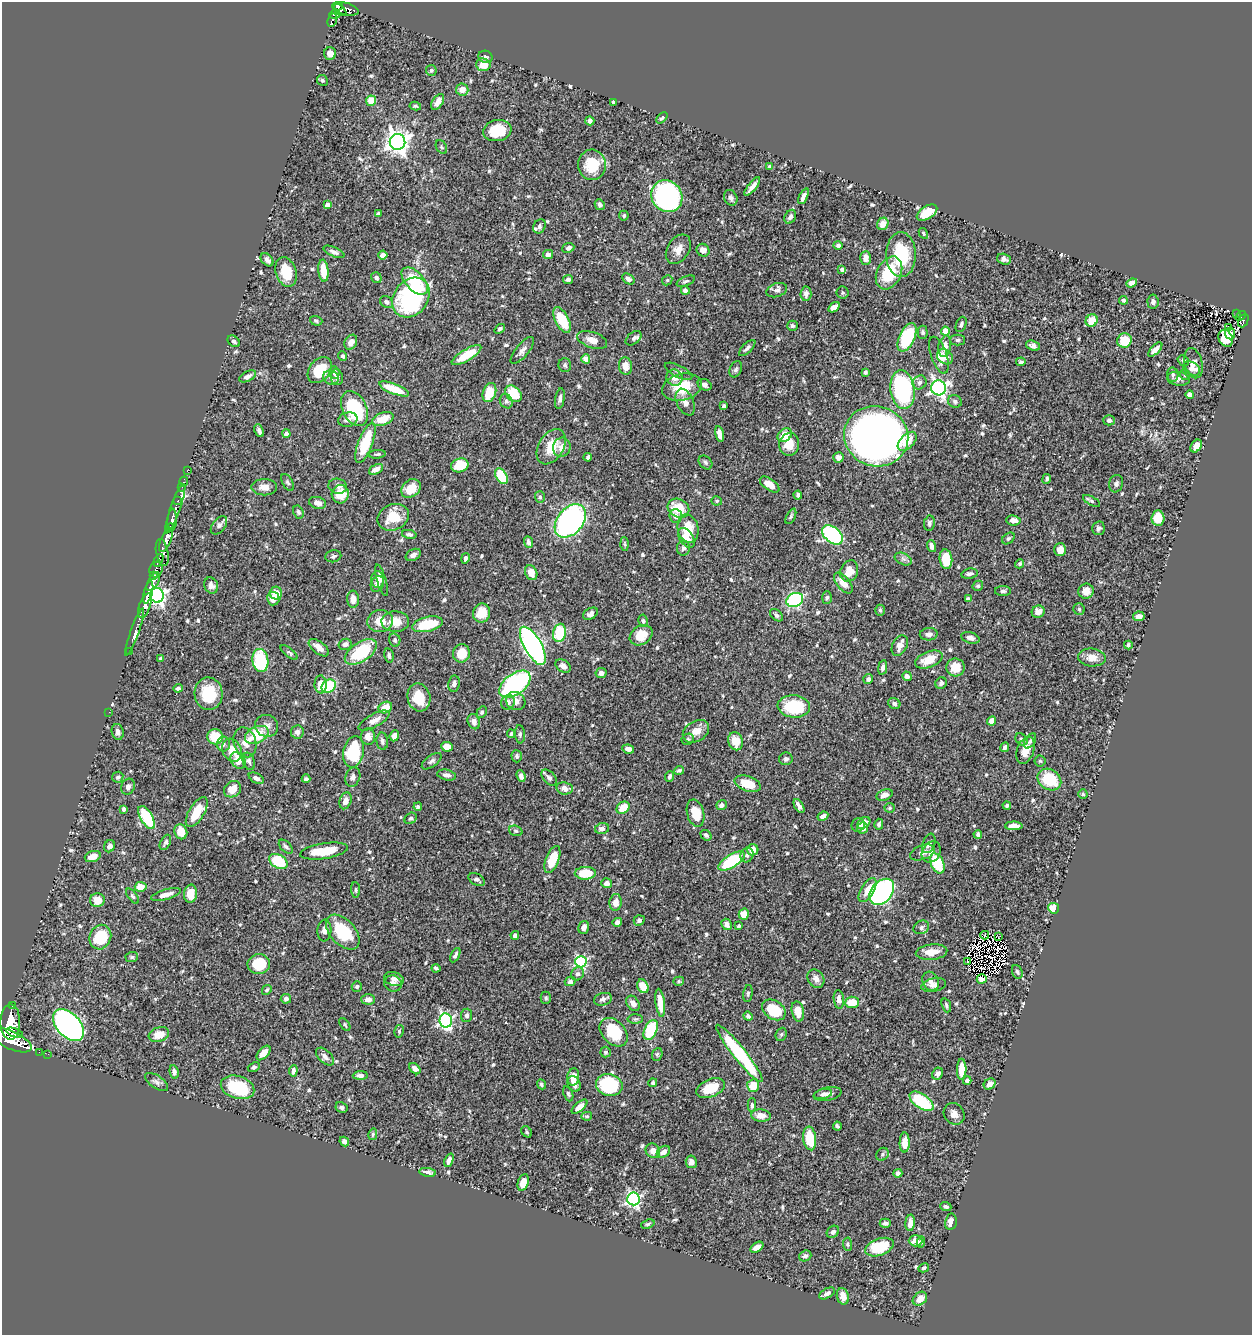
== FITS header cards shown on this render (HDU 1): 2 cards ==
NAXIS1  =                 1250
NAXIS2  =                 1333

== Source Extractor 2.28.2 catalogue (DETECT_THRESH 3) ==
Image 1250 x 1333 px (HDU 1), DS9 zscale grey, 1 PNG px = 1 image px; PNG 1254 x 1337 px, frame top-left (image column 1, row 1333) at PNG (2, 2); each listed source drawn as its Kron ellipse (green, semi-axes under 4 px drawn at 4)
Background 0.586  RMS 0.022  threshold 0.0651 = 3 sigma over >= 5 px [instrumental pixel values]
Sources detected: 662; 6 with non-positive FLUX_AUTO (blend fragments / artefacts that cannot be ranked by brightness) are neither listed nor drawn; of the other 656, the 500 brightest by FLUX_AUTO listed and drawn (156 fainter detections omitted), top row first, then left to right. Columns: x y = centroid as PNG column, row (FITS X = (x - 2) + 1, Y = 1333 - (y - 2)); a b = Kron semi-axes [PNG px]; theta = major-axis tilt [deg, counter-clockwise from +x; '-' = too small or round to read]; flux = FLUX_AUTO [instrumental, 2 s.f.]
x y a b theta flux
338 6 5 4 - 260
345 9 13 6 -16 210
340 10 7 4 -42 420
334 15 5 3 - 200
332 20 7 3 70 120
330 53 6 6 - 8.8
485 57 7 6 - 3.3
483 65 7 6 - 20
431 70 5 5 - 2.9
322 80 6 5 - 2.7
462 89 6 6 - 12
371 101 5 5 - 26
438 102 9 5 56 9.1
614 102 4 3 - 3.9
415 106 6 4 -10 2.3
662 118 7 4 45 2.3
590 121 4 4 - 4.5
497 131 14 10 10 44
398 142 8 8 - 1100
441 147 7 5 -60 2.4
592 165 15 14 - 46
770 167 4 4 - 6.3
752 187 11 3 51 8.1
667 196 16 15 - 390
803 196 8 3 63 6.7
731 198 8 6 -65 4.6
327 205 4 4 - 7.3
600 205 5 5 - 5.4
378 213 3 3 - 2.2
927 213 11 6 33 33
624 216 5 4 - 2.4
790 217 7 5 61 5.5
883 224 6 5 - 16
539 226 7 6 - 3.7
923 233 6 4 -60 2.5
838 245 5 4 - 3.1
568 248 6 5 - 4.7
678 249 16 11 57 14
703 250 7 6 - 8.9
334 252 11 4 -24 5.4
548 254 5 4 - 7.2
383 255 5 4 - 6.9
901 255 22 15 -89 67
865 258 7 5 86 9.5
1004 259 7 5 -20 5.1
267 260 7 5 -48 5.9
842 269 4 3 - 4.5
323 271 11 5 -84 27
286 272 15 10 -73 33
889 273 17 12 63 59
376 278 6 5 - 4.7
568 279 5 4 - 3.9
628 279 7 4 -34 4.2
667 280 5 4 - 2.2
415 281 17 9 -48 69
686 281 10 4 22 3.4
1132 283 6 4 21 6.1
685 290 4 4 - 5.1
777 290 10 6 18 5.9
843 293 6 6 - 2.7
806 294 7 5 85 5.9
411 298 21 17 53 210
1123 300 4 3 - 3.4
387 302 7 5 -35 4.3
1153 302 7 5 -84 5
834 307 6 4 34 8.8
1236 314 3 3 - 4.4
1241 316 6 3 38 50
562 320 14 6 -63 45
316 321 6 4 -19 3.1
1092 321 6 5 - 25
1243 321 7 4 64 76
961 324 8 5 68 3.1
792 326 5 5 - 2.8
1229 327 3 2 - 3
500 329 6 4 39 3.3
945 331 4 4 - 27
923 332 6 5 - 2.5
1230 334 6 5 - 15
907 337 15 8 65 110
634 338 9 5 40 4.3
1226 338 9 6 -64 38
592 340 16 8 -20 14
958 340 7 5 0 3.4
1124 340 7 7 - 33
234 341 7 5 -40 3.8
351 342 8 6 59 10
945 346 11 6 78 14
1033 346 7 5 -21 5.2
747 348 10 4 45 4.8
522 350 16 6 50 7
1155 350 9 4 46 7.5
466 355 17 5 31 41
939 355 19 8 -71 15
343 356 5 4 - 3.9
945 357 8 7 - 10
586 359 4 4 - 22
1183 360 6 4 -35 2.3
1021 362 5 4 - 2.8
1193 363 15 9 -76 13
565 365 7 6 - 3.4
625 366 9 6 -83 14
1191 368 9 6 -28 5.3
736 369 8 6 64 4
320 370 14 10 52 44
678 371 15 6 -26 5.7
334 372 6 5 - 5.3
865 372 4 3 - 2.8
1173 375 7 5 -82 3.1
1185 375 5 5 - 3.2
248 376 9 5 26 5.9
337 377 8 6 -82 6.7
331 378 8 6 -30 5.8
674 378 8 8 - 11
1178 379 11 7 -8 6.6
919 382 7 6 - 5.7
705 385 7 5 -29 4.4
682 387 20 13 14 44
939 388 7 7 - 450
394 389 16 5 -21 37
903 390 19 12 -82 240
489 393 10 6 69 43
513 394 9 7 -46 49
1190 395 4 4 - 8
560 399 10 4 81 4.7
506 401 7 6 - 4
955 401 7 6 - 4.1
685 402 14 8 -65 11
723 406 4 3 - 2.2
355 409 18 12 -65 96
383 419 11 6 20 25
348 420 9 7 16 7.1
1109 420 5 5 - 4.3
259 431 7 3 -66 4.3
286 433 4 4 - 4.6
719 434 8 4 -77 9
785 435 8 6 37 25
876 436 32 30 -20 1400
907 441 11 7 45 23
365 443 21 7 69 61
789 444 11 10 - 24
1196 446 7 5 56 13
551 447 19 12 59 28
562 447 9 8 - 12
377 454 8 3 6 2.4
588 457 4 3 - 4
838 458 5 5 - 6.8
705 462 8 6 -46 3.2
460 465 9 6 15 41
376 469 7 4 27 9.9
187 471 2 2 - 6.5
501 476 8 5 -59 58
1047 479 5 4 - 3
184 481 5 3 - 21
288 482 9 5 -60 3.2
1116 484 9 7 72 4.6
770 485 11 5 -35 17
338 486 9 7 -13 5.3
182 487 2 2 - 6.1
264 487 12 8 0 12
411 488 10 8 40 24
340 494 9 8 - 28
798 495 4 3 - 3.1
540 497 5 5 - 3
178 501 3 3 - 90
717 501 5 4 - 2.4
1092 501 9 4 -30 3.1
317 503 9 5 -16 7.2
678 508 11 9 -26 36
175 509 26 5 70 240
298 512 7 5 -62 2.9
676 516 7 6 - 8.2
791 516 8 4 64 2.6
393 517 16 12 22 32
1158 518 7 6 - 32
172 520 11 4 87 1400
1013 520 7 5 -7 8.1
570 521 19 12 50 360
929 523 7 5 80 3.8
219 525 10 6 52 5.5
170 528 4 3 - 440
1098 528 7 6 - 4.3
688 529 14 10 -76 34
409 534 7 4 -11 3.8
832 535 12 7 -41 240
686 538 11 7 -57 22
1008 538 7 5 39 3
166 540 13 5 68 2400
528 542 6 4 -68 4.2
625 544 7 4 -88 2.4
932 546 6 4 -70 6.6
683 548 7 6 - 4.7
1060 550 6 6 - 13
162 552 14 6 -79 740
413 555 8 5 27 5.6
333 556 8 6 14 3.4
465 558 5 4 - 3.6
903 559 9 5 -24 4.8
946 559 10 6 -84 39
158 560 7 3 62 290
1020 564 5 4 - 2.8
156 569 8 6 72 620
849 571 11 8 69 20
531 573 8 6 -66 18
969 574 8 5 10 4.8
154 576 4 3 - 150
378 579 8 6 90 6.8
381 580 16 4 -74 6.3
153 582 10 5 61 370
843 583 12 6 -50 16
377 584 8 6 64 5.9
211 585 8 6 -67 7.5
978 586 5 5 - 2.6
1003 591 8 5 0 3.3
1086 591 8 7 - 13
148 592 11 4 75 1400
276 593 6 6 - 17
157 595 7 6 - 490
827 597 6 4 86 2.8
273 599 7 6 - 11
353 599 8 6 -89 13
968 599 4 3 - 2.5
795 600 9 6 23 200
145 606 13 5 71 1200
1079 609 6 5 - 2.4
880 610 5 5 - 2.7
1038 612 6 6 - 11
482 613 9 8 - 29
590 614 8 5 30 6.1
776 615 7 5 -42 4.1
1139 616 6 5 - 7.9
380 621 13 11 8 19
643 621 6 4 -79 3.2
395 622 14 10 -1 21
427 624 15 7 13 52
135 632 25 3 70 150
559 633 9 6 78 66
929 634 9 6 4 5.9
641 635 12 9 33 25
970 638 9 5 -17 6.1
395 640 7 5 -76 3.8
345 644 7 5 13 5.5
1128 645 4 3 - 2.8
533 646 21 8 -60 530
900 646 11 7 62 11
319 648 12 6 -38 11
129 651 2 2 - 8.5
289 652 10 4 -39 3.2
361 652 18 9 34 79
461 653 9 8 - 29
389 656 7 4 -78 3.4
1092 657 14 9 -5 13
161 658 4 3 - 2.5
260 660 12 8 -82 100
929 660 14 7 21 26
563 666 8 6 -35 7.5
883 667 7 4 79 5.4
956 667 9 9 - 22
601 673 5 5 - 7.5
907 676 5 4 - 5.8
868 679 5 5 - 4.6
941 683 6 5 - 5.1
321 684 9 6 -87 16
454 684 8 5 81 4.4
515 684 18 10 37 320
329 686 8 6 41 75
178 688 4 4 - 4
209 694 16 14 -86 49
419 697 14 11 -76 36
516 701 10 8 -29 11
508 702 7 6 - 5.8
894 704 6 5 - 3.3
794 706 16 11 -5 65
385 707 7 5 26 22
109 712 2 2 - 37
482 712 6 4 60 3.5
374 721 17 6 28 11
992 721 5 4 - 11
474 722 8 6 -67 8.3
267 726 12 11 - 9.3
696 731 14 10 33 16
118 732 8 6 -76 6.8
297 732 7 6 - 6.7
511 734 4 3 - 2.3
520 734 9 5 -86 3.3
257 735 12 8 25 49
394 736 6 4 67 7.4
215 737 8 7 - 44
368 737 8 7 - 11
688 739 6 5 - 2.8
1021 739 7 5 -44 3.3
382 741 8 5 -86 4.2
736 741 9 7 -78 22
1030 741 8 5 59 3.5
245 742 15 11 -74 13
223 744 7 6 - 5.3
447 747 6 5 - 18
1005 747 5 4 - 4.5
628 749 6 4 -8 5.7
232 750 12 9 -63 18
1025 750 14 8 70 18
353 752 16 10 80 71
517 756 6 5 - 2.7
786 759 7 6 - 3.3
238 760 9 7 -57 19
249 761 9 6 -70 3.9
432 761 11 5 36 4.3
1040 761 5 5 - 2.4
679 770 5 4 - 2.9
447 775 9 5 -13 6.1
521 776 6 4 -70 7.1
670 776 5 3 - 3.1
118 777 5 5 - 3.3
353 777 10 7 71 5.3
256 778 8 5 -29 4.7
549 778 10 5 -47 4.8
306 779 4 3 - 3
1049 780 12 10 -35 53
748 784 13 7 -18 33
128 787 8 6 65 5
565 788 8 6 -9 9
233 789 9 7 35 18
1083 794 4 4 - 2.3
885 795 8 5 21 7.7
346 801 8 5 72 9.9
721 805 5 5 - 5.4
1007 805 4 4 - 3.2
799 806 8 3 -58 5.4
418 807 4 3 - 2.9
623 808 7 5 42 25
890 808 5 5 - 2.5
124 809 4 4 - 3
197 812 17 7 59 35
695 813 14 8 -76 26
823 816 5 3 - 6.1
147 817 13 6 -60 74
411 818 6 5 - 2.8
864 823 7 5 37 12
879 824 5 4 - 4
858 825 7 6 - 4.5
1014 826 8 4 -1 10
602 828 7 5 9 6.1
863 828 5 5 - 11
516 831 7 5 -19 2.6
181 832 8 6 -69 21
978 834 4 3 - 2.6
706 835 6 4 -40 3.6
165 842 8 5 62 4.6
929 843 10 6 70 5.2
110 846 6 5 - 6.3
286 847 8 5 -44 3.9
753 850 5 5 - 17
324 851 24 7 9 40
931 852 11 9 57 11
922 853 13 7 20 8.7
747 855 7 6 - 4.6
93 856 8 5 20 14
552 859 14 6 69 43
278 861 10 6 -31 74
732 861 15 6 31 100
937 863 10 6 -64 68
585 873 10 6 2 32
477 880 9 5 -29 4.5
607 883 5 5 - 7.3
141 887 6 5 - 20
356 890 8 3 -86 2.2
867 890 13 6 59 18
882 892 15 10 50 440
166 894 15 5 15 12
190 894 9 6 86 16
133 896 9 4 -52 2.8
97 900 7 7 - 20
616 902 8 6 84 12
1054 908 5 5 - 22
744 914 6 5 - 16
639 920 5 5 - 4
617 922 5 4 - 5.2
727 924 6 5 - 6.3
739 926 4 3 - 2.9
584 927 6 5 - 6.9
921 927 8 6 28 4.4
324 930 11 7 86 7.1
343 932 21 12 -47 66
515 935 4 4 - 4.4
985 935 4 2 - 4.3
100 937 12 10 68 54
998 937 2 2 - 2.9
932 952 16 7 6 17
455 955 8 4 62 4.1
132 957 6 5 - 2.6
581 962 5 5 - 170
967 962 3 2 - 2.4
259 964 11 10 - 39
436 968 4 3 - 2.9
1017 972 7 5 -68 3.7
577 974 7 6 - 4.7
394 979 10 6 -16 6.5
816 979 10 7 -57 8.6
982 979 5 4 - 9.8
570 981 5 4 - 4.6
679 981 5 4 - 2.3
931 981 10 8 -63 8.1
393 983 9 8 - 6.7
934 985 12 6 11 7.6
357 986 5 5 - 2.7
643 986 7 5 -64 22
267 990 5 4 - 2.5
748 993 8 4 81 2.7
546 998 6 5 - 2.6
286 999 5 5 - 4.9
368 999 7 5 -1 8.2
603 999 9 6 14 4.4
839 999 9 5 -84 9.2
852 1002 7 5 4 29
633 1003 8 6 -56 8
660 1003 14 4 -82 24
946 1005 7 4 -69 2.9
12 1006 3 3 - 110
774 1010 13 9 -35 54
798 1011 10 6 -80 17
467 1015 6 5 - 4
748 1016 5 4 - 4.1
635 1019 7 4 0 2.8
446 1020 7 6 - 270
10 1022 18 10 -90 4400
345 1024 7 4 -54 2.3
68 1025 19 11 -47 700
651 1030 11 6 65 68
399 1031 6 4 77 2.4
614 1032 16 11 -47 59
15 1033 9 4 -19 880
781 1034 7 5 67 2.7
159 1035 10 7 20 19
11 1040 22 9 -24 4500
39 1052 2 2 - 4
606 1052 5 5 - 3.1
263 1053 9 5 47 13
739 1053 36 6 -52 140
48 1054 2 2 - 8.8
657 1054 7 5 67 2.4
325 1057 11 6 -45 6.6
254 1067 6 4 22 3
415 1069 6 4 -43 6.4
962 1069 10 4 88 21
293 1071 6 4 84 6.9
174 1072 7 4 -80 4.6
937 1074 6 5 - 5.5
360 1075 7 4 1 5.7
573 1077 8 6 82 16
967 1081 4 4 - 4.2
156 1082 13 6 -35 5.4
653 1083 4 4 - 3.1
541 1084 5 4 - 2.9
574 1084 8 6 -68 9.3
990 1084 6 5 - 9
609 1085 13 11 -12 110
753 1086 6 6 - 27
237 1087 17 11 -16 78
711 1088 15 9 22 36
568 1094 8 4 -69 2.7
823 1094 9 5 12 4.4
827 1094 14 6 11 9.3
921 1101 14 7 -36 79
752 1105 7 4 87 3.5
341 1107 6 5 - 3.3
579 1107 9 4 41 12
954 1114 11 9 -53 9.3
761 1115 10 6 -6 14
587 1116 5 4 - 2.6
837 1126 4 3 - 2.5
527 1132 6 4 -50 2.3
373 1134 5 4 - 2.4
810 1138 12 6 -83 46
344 1142 5 4 - 4.8
905 1143 10 5 89 16
653 1151 8 6 -46 12
663 1152 7 5 35 10
882 1154 7 5 49 3
449 1160 7 4 66 8.8
691 1162 6 5 - 9.4
427 1172 8 4 -9 5.6
898 1173 4 4 - 3.9
523 1183 8 5 71 13
633 1199 6 6 - 310
946 1207 5 4 - 3.3
951 1222 8 5 79 8.2
885 1223 5 4 - 4.6
910 1223 8 5 85 8.8
648 1224 7 4 21 2.5
833 1232 7 5 42 5.3
916 1241 7 5 -1 12
921 1242 6 4 82 3.1
848 1244 7 4 -87 2.3
757 1247 7 4 34 9.3
879 1247 15 8 20 53
805 1256 6 5 - 4.3
924 1268 5 4 - 2.5
827 1293 8 4 30 5.3
843 1296 8 6 -76 11
920 1299 8 6 42 12
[156 fainter detections neither listed nor drawn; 6 non-positive-flux detections neither listed nor drawn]